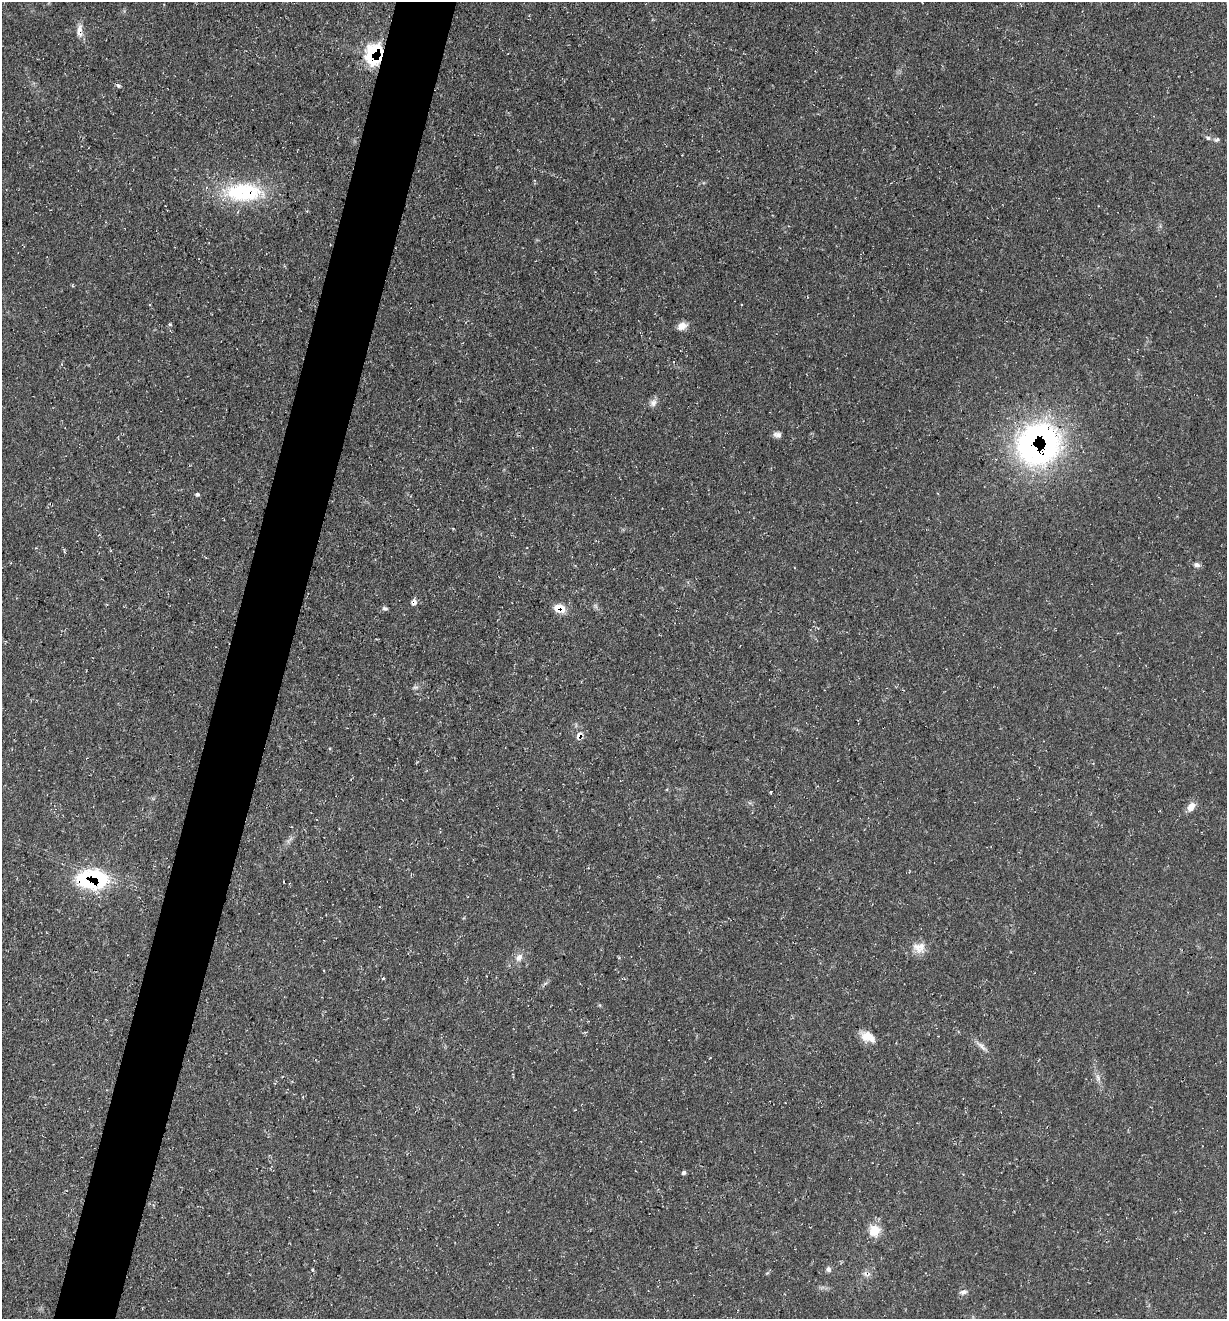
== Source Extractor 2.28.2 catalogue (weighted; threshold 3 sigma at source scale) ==
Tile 7 of 4 x 4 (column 3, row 2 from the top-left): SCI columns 2584-3808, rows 2637-3953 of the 5290 x 5272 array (HDU 1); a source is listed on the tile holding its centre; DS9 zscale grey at full resolution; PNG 1229 x 1321 px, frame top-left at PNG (2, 2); no overlay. Shown black and unused: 5% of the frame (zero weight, under 3 of 4 exposures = <1% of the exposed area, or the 3 px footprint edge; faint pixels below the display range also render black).
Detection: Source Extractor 2.28.2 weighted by HDU 2 'WHT'; one run over the whole footprint, this tile lists its part. Background 0.163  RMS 0.0072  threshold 0.0326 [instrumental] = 3 sigma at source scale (4.5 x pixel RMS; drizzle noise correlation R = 1.50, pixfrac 1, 0.05/0.05 arcsec/px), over >= 5 px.
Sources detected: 34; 1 inside a brighter listed object's ellipse — not listed separately; the other 33 listed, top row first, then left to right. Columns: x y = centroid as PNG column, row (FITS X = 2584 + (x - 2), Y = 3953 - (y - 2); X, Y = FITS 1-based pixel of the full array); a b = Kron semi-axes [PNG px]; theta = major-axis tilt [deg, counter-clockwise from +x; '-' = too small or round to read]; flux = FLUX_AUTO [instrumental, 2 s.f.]
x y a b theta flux
79 29 18 6 72 4.4
374 54 17 12 77 66
118 85 5 5 - 1.3
1208 138 7 5 -15 2
243 192 46 22 0 62
170 324 5 4 - 1
682 326 11 8 27 6
653 403 11 9 58 3.6
777 435 10 7 -9 3
1038 444 48 44 33 220
197 494 4 4 - 1.7
64 551 5 3 - 0.79
1196 565 9 6 -12 2.4
414 602 8 7 - 3.2
385 608 7 5 -15 1.5
559 608 13 9 -9 9.9
415 687 8 4 8 1.5
579 735 9 6 45 4.5
771 792 3 2 - 0.81
1191 807 12 8 54 6.2
290 840 16 3 47 2.3
96 878 31 16 -24 55
919 947 18 14 -3 9
519 957 11 8 56 4.6
383 978 4 4 - 0.84
867 1036 16 13 -16 8.9
981 1046 21 5 -42 3.9
1098 1078 12 5 -76 3.4
684 1172 4 4 - 2.1
874 1231 13 13 - 12
828 1269 7 6 - 2.2
313 1270 4 4 - 1.1
963 1292 9 6 19 2.7
Overlapping masked pixels (flux is a lower limit): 7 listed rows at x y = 374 54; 243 192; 1038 444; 414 602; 559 608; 579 735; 96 878